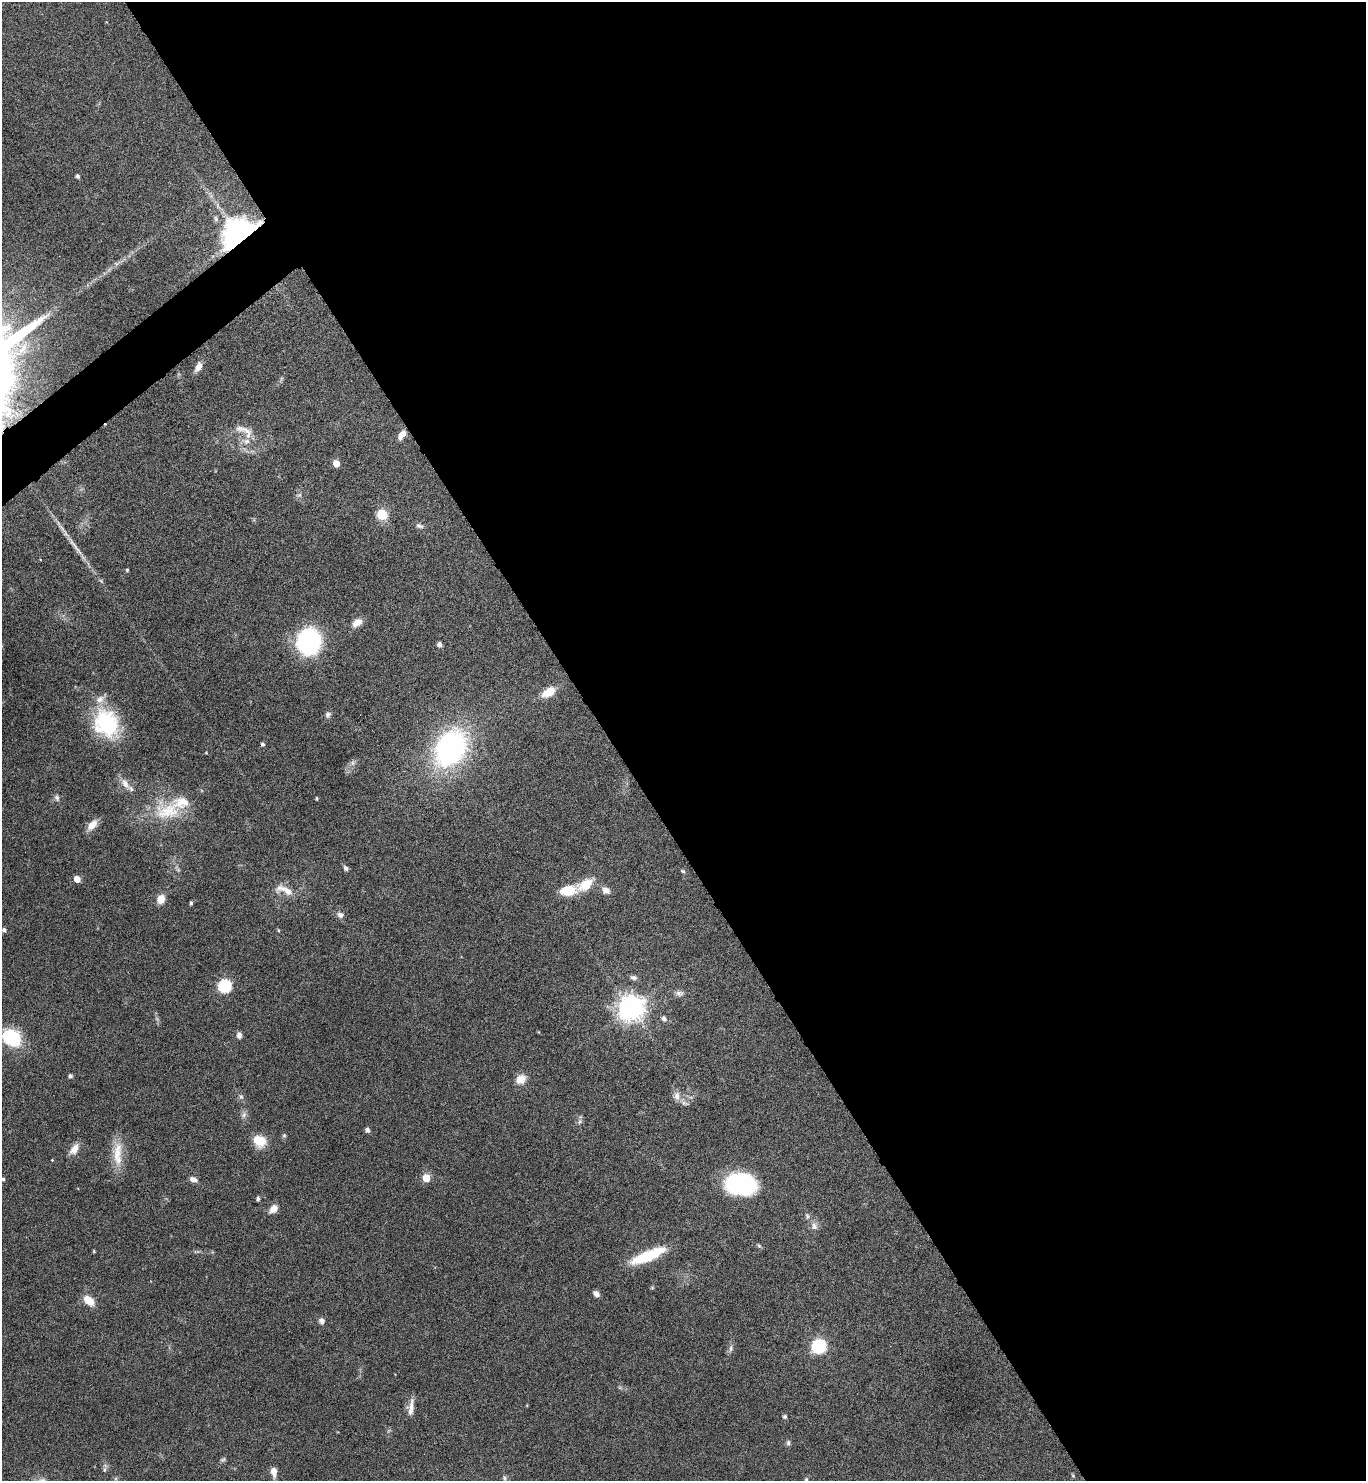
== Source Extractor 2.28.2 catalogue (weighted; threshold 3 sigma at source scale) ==
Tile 8 of 4 x 4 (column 4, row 2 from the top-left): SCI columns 4253-5616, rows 2962-4440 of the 5914 x 5919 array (HDU 1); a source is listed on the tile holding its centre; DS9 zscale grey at full resolution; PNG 1368 x 1483 px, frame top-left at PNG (2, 2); no overlay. Shown black and unused: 56% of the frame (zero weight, under 4 of 8 exposures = <1% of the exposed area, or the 3 px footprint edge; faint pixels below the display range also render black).
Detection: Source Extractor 2.28.2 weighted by HDU 2 'WHT'; one run over the whole footprint, this tile lists its part. Background 0.0784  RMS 0.0045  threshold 0.0183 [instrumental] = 3 sigma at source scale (4.09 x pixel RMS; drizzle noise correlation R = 1.36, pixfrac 0.8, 0.05/0.05 arcsec/px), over >= 5 px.
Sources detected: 89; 1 too faint to see at this stretch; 1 inside a brighter object's white glare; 1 long thin detection or spike segment (spike, bleed or trail) — not listed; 4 inside a brighter listed object's ellipse — not listed separately; the other 82 listed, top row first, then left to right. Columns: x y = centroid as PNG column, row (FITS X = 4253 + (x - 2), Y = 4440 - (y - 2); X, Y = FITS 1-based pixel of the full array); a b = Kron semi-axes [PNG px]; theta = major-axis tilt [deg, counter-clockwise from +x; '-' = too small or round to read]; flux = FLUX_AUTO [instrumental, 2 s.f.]
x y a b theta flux
78 176 5 4 - 1
216 218 7 6 - 0.92
241 236 9 8 - 980
116 263 7 4 -19 0.69
198 367 12 7 61 2.5
247 432 21 11 -57 4.8
402 435 13 6 53 2.9
336 463 5 5 - 4.9
382 515 11 10 - 7.7
419 526 10 6 -17 1.2
127 570 4 4 - 0.45
357 623 14 9 35 3.2
308 641 22 20 76 52
440 644 5 4 - 1.5
548 692 17 9 31 6.2
328 715 9 7 67 1.3
106 723 35 28 -63 31
263 744 4 4 - 0.95
450 748 34 24 59 93
353 763 7 6 - 1.3
125 783 17 8 -57 3.5
57 798 8 6 -66 1.2
317 798 4 3 - 0.5
168 811 40 23 6 19
92 825 16 8 48 3.6
346 868 7 5 -58 1.1
683 871 7 4 -27 0.6
77 879 5 5 - 4.5
585 885 20 11 34 9.4
284 890 29 11 -18 6.5
568 890 20 11 9 9.1
606 890 11 9 -29 2.4
161 899 10 8 67 4
191 903 4 3 - 0.69
340 915 9 8 - 1.6
4 930 5 4 - 0.95
278 930 5 3 - 0.41
633 978 8 6 -13 1.3
225 986 6 6 - 47
679 993 11 7 -1 1.6
631 1008 10 9 - 320
664 1019 7 6 - 1.2
239 1035 7 6 - 1.6
11 1037 20 16 -37 22
70 1076 5 4 - 1
521 1079 14 11 36 3.8
677 1096 13 8 -89 2.5
241 1097 7 6 - 0.99
685 1103 11 6 -11 1.5
244 1115 8 7 - 1.4
580 1122 8 7 - 1.2
367 1130 6 5 - 1.2
284 1135 5 5 - 0.6
260 1141 16 13 -29 7.1
74 1149 14 8 59 3.8
117 1153 35 12 83 9
52 1160 3 3 - 0.27
426 1178 5 5 - 8.3
3 1179 4 4 - 0.63
193 1180 9 6 -24 2
740 1184 30 21 -8 43
258 1199 5 4 - 0.84
273 1209 12 8 46 2.9
807 1216 7 5 -61 0.86
814 1226 11 8 -79 2.2
759 1246 6 4 -19 0.58
94 1251 5 3 - 0.38
652 1254 36 12 23 16
596 1294 7 5 -37 1.7
89 1301 15 9 -41 5.3
322 1321 9 7 -70 1.5
819 1346 7 6 - 66
731 1349 11 5 83 1.4
411 1407 21 6 83 3.2
785 1417 5 5 - 0.89
788 1443 8 5 82 0.97
223 1459 8 5 39 0.78
104 1470 8 5 84 0.88
274 1472 11 6 -84 3.1
1073 1476 6 3 -58 0.45
504 1478 7 6 - 0.89
806 1480 6 4 76 0.6
Overlapping masked pixels (flux is a lower limit): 1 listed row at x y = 241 236
Isophote crosses this tile's border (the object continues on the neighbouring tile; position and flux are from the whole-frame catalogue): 2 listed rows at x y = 3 1179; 806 1480